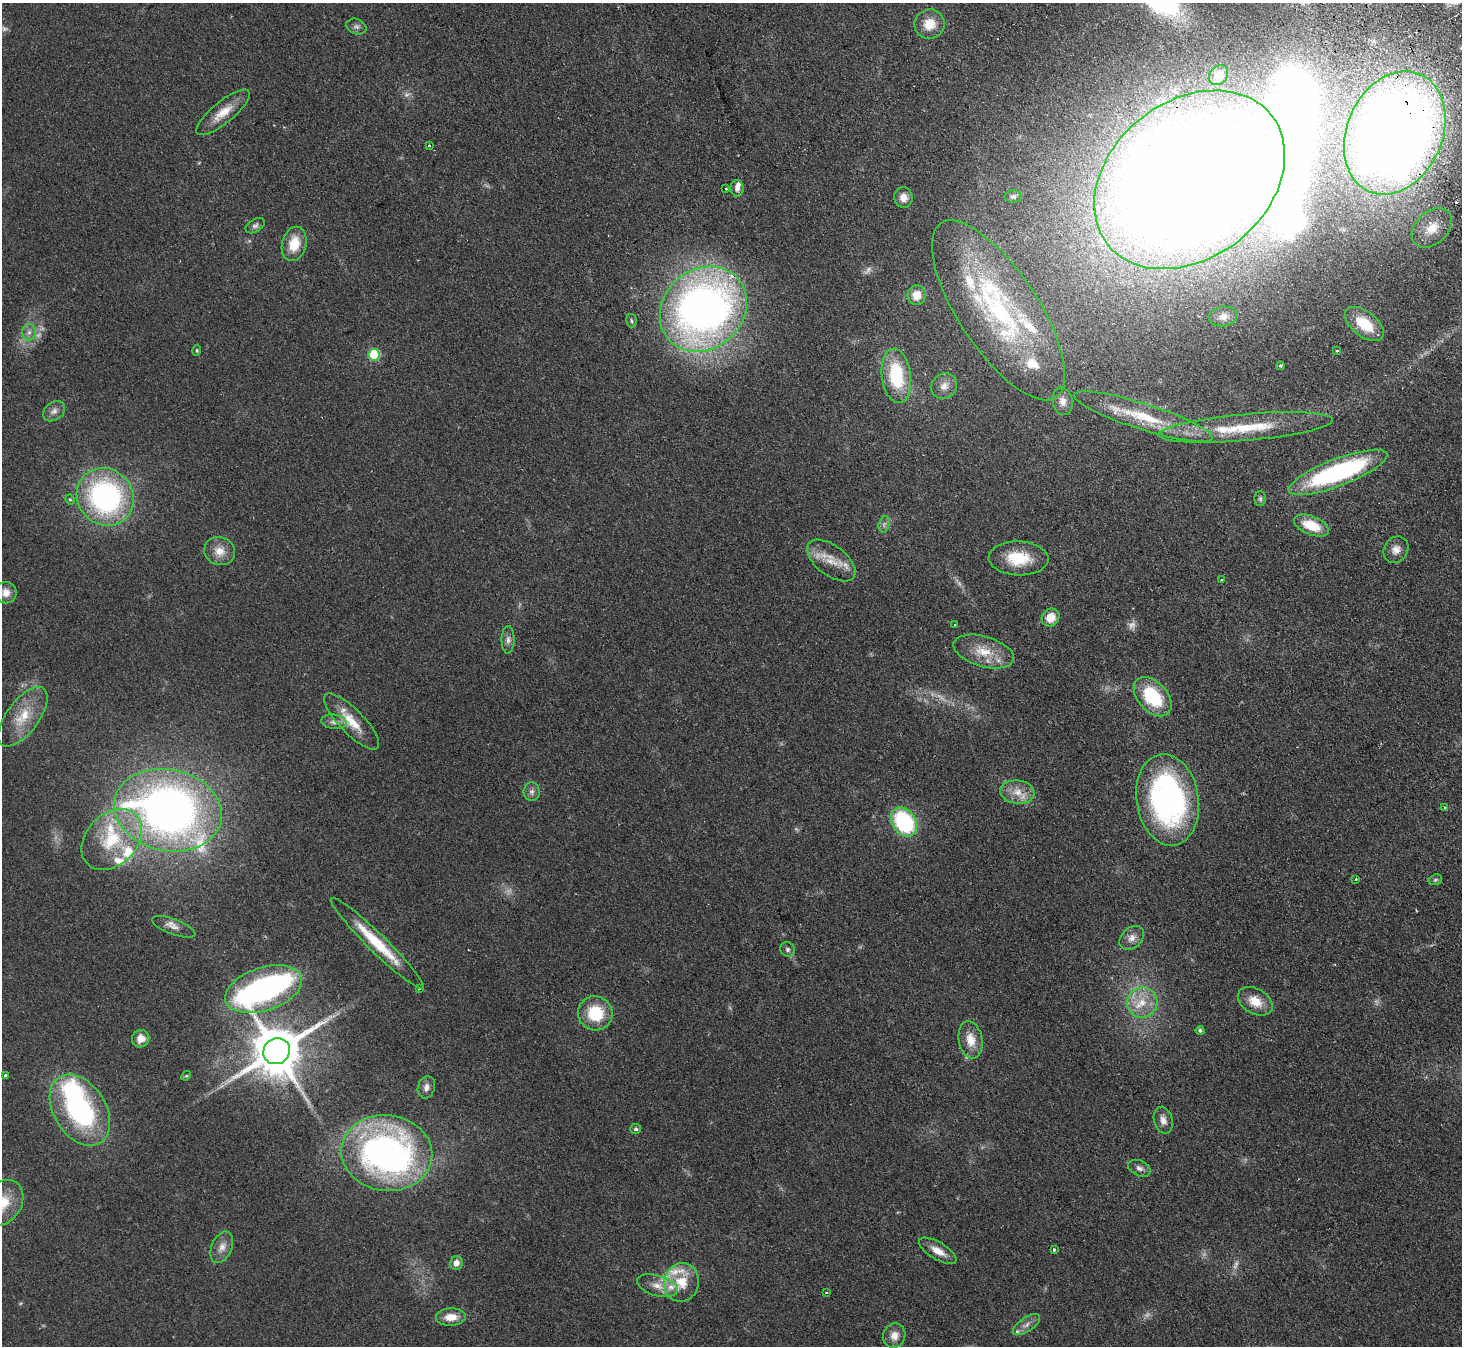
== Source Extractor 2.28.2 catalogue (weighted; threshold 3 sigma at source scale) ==
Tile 10 of 4 x 4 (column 2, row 3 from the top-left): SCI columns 1511-2970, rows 1675-3018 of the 5940 x 5898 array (HDU 1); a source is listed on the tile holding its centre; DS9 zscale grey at full resolution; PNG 1464 x 1348 px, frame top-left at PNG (2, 3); each listed source drawn as its Kron ellipse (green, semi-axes under 4 px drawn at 4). Shown black and unused: <1% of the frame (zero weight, under 2 of 3 exposures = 3% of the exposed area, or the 3 px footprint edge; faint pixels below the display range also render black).
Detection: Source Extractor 2.28.2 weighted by HDU 2 'WHT'; one run over the whole footprint, this tile lists its part. Background 0.0777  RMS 0.0086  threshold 0.0385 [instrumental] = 3 sigma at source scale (4.5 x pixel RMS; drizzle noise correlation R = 1.50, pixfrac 1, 0.05/0.05 arcsec/px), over >= 5 px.
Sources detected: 128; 11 too faint to see at this stretch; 6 inside a brighter object's white glare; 3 cosmic-ray / hot-pixel residue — neither listed nor drawn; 16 inside a brighter listed object's ellipse — not listed separately; the other 92 listed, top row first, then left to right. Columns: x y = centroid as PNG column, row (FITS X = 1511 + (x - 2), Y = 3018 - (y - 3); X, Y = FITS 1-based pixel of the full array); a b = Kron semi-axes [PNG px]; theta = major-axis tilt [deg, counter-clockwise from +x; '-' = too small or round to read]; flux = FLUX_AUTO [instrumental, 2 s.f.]
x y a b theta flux
929 24 15 14 - 15
356 27 10 7 -21 2.9
1218 75 11 8 52 6.2
223 112 33 11 39 16
1395 133 64 47 66 1400
429 145 3 3 - 1.9
1190 180 104 78 38 2200
726 188 3 2 - 1.3
737 188 8 6 -83 4.1
903 197 10 9 - 6.9
1013 197 8 6 0 1.8
255 226 10 6 31 2.6
1432 228 23 16 44 16
294 244 17 12 75 19
917 295 10 9 - 12
703 309 46 39 40 570
998 310 104 39 -56 160
1223 316 14 10 10 6.6
631 321 7 5 -75 1.5
1364 324 23 12 -38 26
29 332 8 7 - 3.6
1337 350 3 3 - 1.1
197 351 5 4 - 1.2
374 355 6 5 - 66
1280 366 4 3 - 1.3
896 376 27 14 -83 51
944 386 14 12 46 7.3
1063 401 14 10 -79 5.7
54 411 12 9 39 4.8
1143 417 72 13 -18 43
1245 427 87 13 5 49
1338 472 52 13 21 150
105 497 30 27 -47 180
70 499 5 4 - 1.4
1260 499 7 5 -89 1.9
884 524 8 5 75 2.4
1311 525 18 9 -22 22
1396 550 14 11 57 7.1
220 551 15 14 - 10
1019 558 30 17 -2 29
831 560 28 15 -37 18
1222 579 3 3 - 2.2
6 593 11 10 - 6.5
1051 617 9 8 - 12
955 625 3 3 - 2.1
508 640 14 6 89 4
984 651 31 15 -16 21
1153 697 23 14 -47 46
23 717 35 16 53 25
352 721 37 12 -45 20
334 722 13 7 -6 4.3
532 792 9 8 - 3.5
1017 792 17 11 -6 11
1168 800 46 31 -81 210
1444 807 4 3 - 1.5
168 810 54 40 -12 520
904 822 16 12 -55 90
112 839 34 25 45 51
1356 879 3 2 - 0.61
1435 880 7 5 17 1.4
174 927 23 7 -20 5.7
1132 938 14 10 42 6.3
377 943 64 9 -44 37
788 949 8 7 - 2.3
420 988 3 2 - 0.78
264 989 40 21 18 340
1255 1001 19 12 -30 14
1142 1003 15 15 - 17
595 1013 17 17 - 33
1200 1030 4 4 - 1.9
141 1039 9 8 - 8.2
970 1040 19 11 -80 13
277 1051 14 12 38 4500
5 1076 4 3 - 1.6
186 1076 5 4 - 0.94
426 1087 11 8 74 4.6
80 1110 39 26 -57 130
1163 1120 14 9 -75 5.6
636 1129 5 5 - 1.5
387 1153 46 38 -7 310
1139 1168 12 7 -25 4.1
2 1203 24 19 54 23
222 1247 17 10 67 7.3
1054 1249 3 3 - 1.3
938 1251 21 8 -31 9.8
456 1263 7 6 - 5.5
681 1282 19 17 74 20
657 1286 21 10 -16 10
827 1292 3 3 - 2.5
451 1317 15 8 2 11
1026 1325 16 7 34 5.2
894 1336 12 11 - 7.5
Overlapping masked pixels (flux is a lower limit): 3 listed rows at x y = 1395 133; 1190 180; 703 309
Isophote crosses this tile's border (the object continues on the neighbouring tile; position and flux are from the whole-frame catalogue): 1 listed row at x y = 2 1203